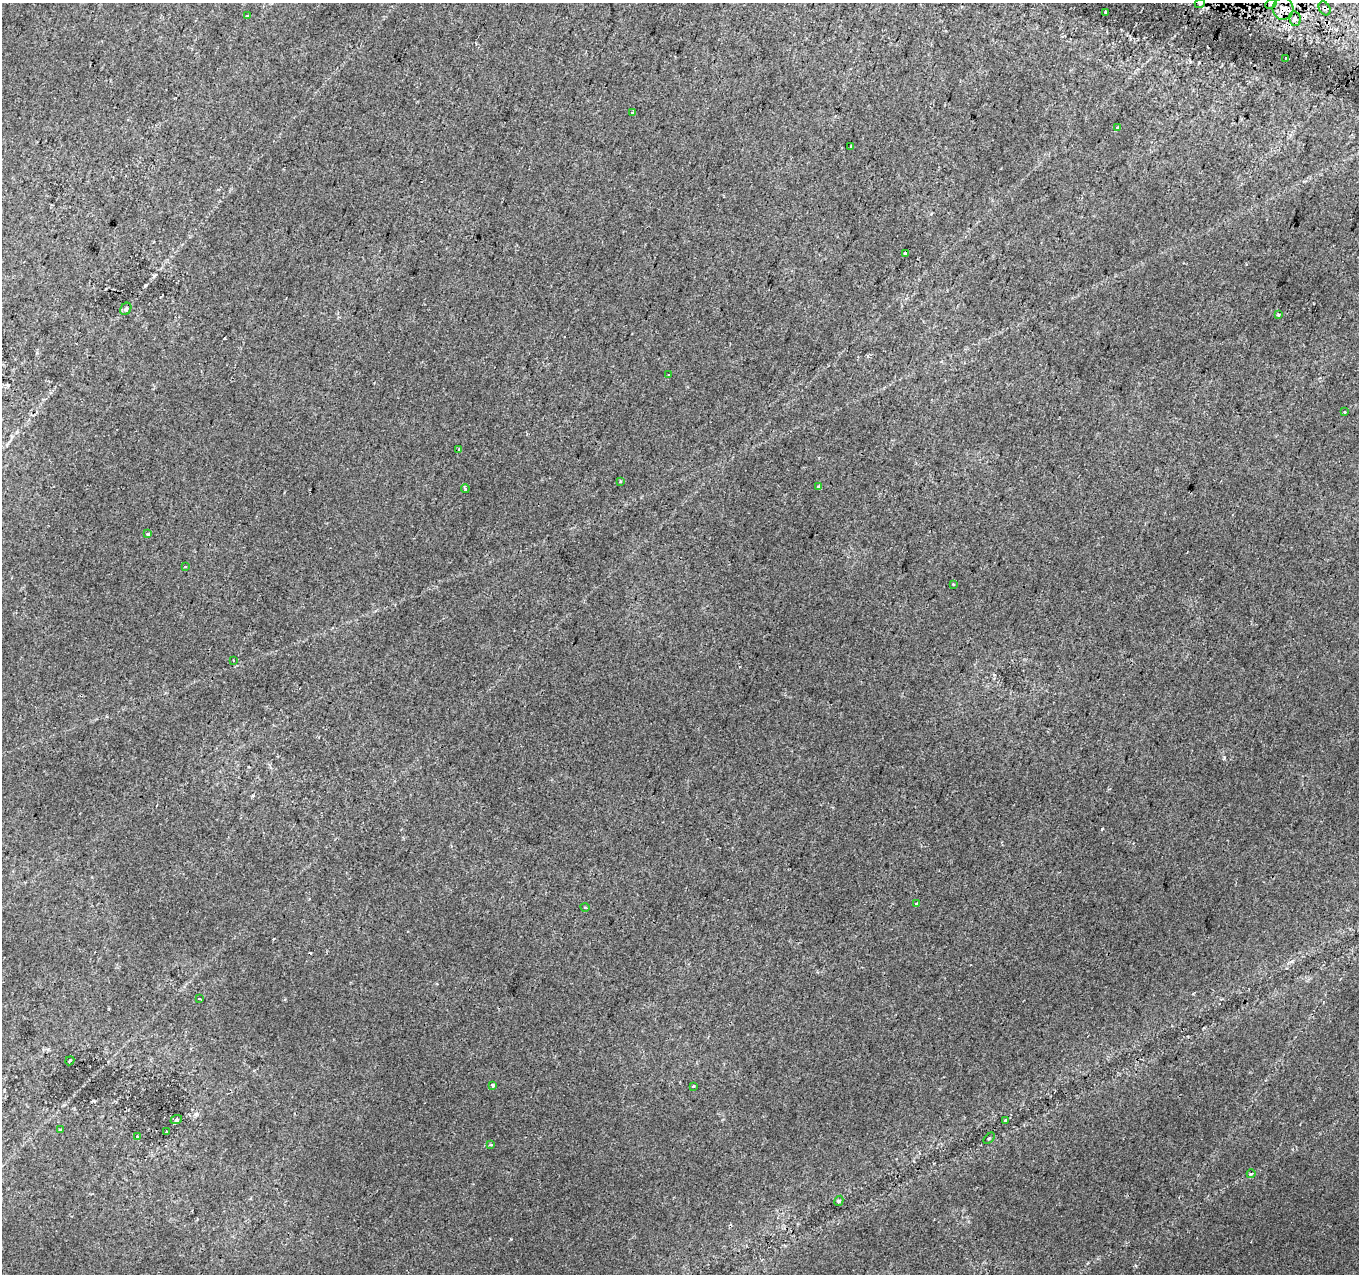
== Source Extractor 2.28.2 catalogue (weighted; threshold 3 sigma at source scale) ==
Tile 10 of 4 x 4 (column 2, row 3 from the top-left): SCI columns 1379-2735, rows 1591-2862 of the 5462 x 5661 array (HDU 1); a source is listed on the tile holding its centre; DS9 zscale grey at full resolution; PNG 1361 x 1276 px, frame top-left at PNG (2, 3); each listed source drawn as its Kron ellipse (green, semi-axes under 4 px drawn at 4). Shown black and unused: <1% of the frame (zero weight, under 2 of 3 exposures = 2% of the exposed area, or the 3 px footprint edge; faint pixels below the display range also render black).
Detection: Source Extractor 2.28.2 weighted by HDU 2 'WHT'; one run over the whole footprint, this tile lists its part. Background 0.00388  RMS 0.0036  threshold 0.016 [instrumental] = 3 sigma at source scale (4.5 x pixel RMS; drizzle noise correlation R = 1.50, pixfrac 1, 0.0396/0.0396 arcsec/px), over >= 5 px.
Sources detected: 43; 4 cosmic-ray / hot-pixel residue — neither listed nor drawn; the other 39 listed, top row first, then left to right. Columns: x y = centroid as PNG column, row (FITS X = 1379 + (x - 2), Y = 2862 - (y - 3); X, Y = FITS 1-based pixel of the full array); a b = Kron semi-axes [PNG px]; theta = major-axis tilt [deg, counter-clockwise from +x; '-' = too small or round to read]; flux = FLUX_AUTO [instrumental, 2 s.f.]
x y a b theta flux
1200 3 5 3 - 0.37
1271 4 6 4 30 0.8
1325 8 7 5 -59 1
1283 9 11 10 - 3.7
1106 12 3 3 - 0.89
247 16 3 3 - 0.42
1295 19 7 5 -78 1.1
1286 58 3 2 - 1.7
632 113 4 3 - 0.71
1118 128 4 3 - 2.7
851 146 3 2 - 0.34
905 253 3 2 - 0.4
126 309 6 5 - 0.63
1278 315 3 3 - 0.37
669 375 3 2 - 0.31
1344 412 3 2 - 0.36
459 450 4 3 - 0.62
620 481 3 2 - 0.34
818 486 3 3 - 0.96
465 489 4 3 - 0.56
148 534 3 3 - 1.2
185 567 3 3 - 0.4
953 584 3 3 - 0.32
233 660 2 2 - 0.28
916 903 4 3 - 0.8
585 907 5 3 - 0.29
199 999 3 2 - 0.28
70 1061 5 2 - 0.3
493 1085 3 3 - 1.2
693 1086 3 3 - 1.7
176 1120 6 3 18 0.5
1005 1120 3 3 - 1.8
61 1130 4 3 - 0.62
166 1132 3 2 - 1
137 1137 3 3 - 0.65
989 1138 7 2 44 0.33
491 1145 4 3 - 0.38
1251 1174 4 3 - 0.36
839 1201 5 4 - 0.4
Overlapping masked pixels (flux is a lower limit): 2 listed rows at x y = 1325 8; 1283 9
Unlisted compact peaks at least as high as the median listed source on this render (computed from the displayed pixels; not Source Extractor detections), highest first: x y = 1102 829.